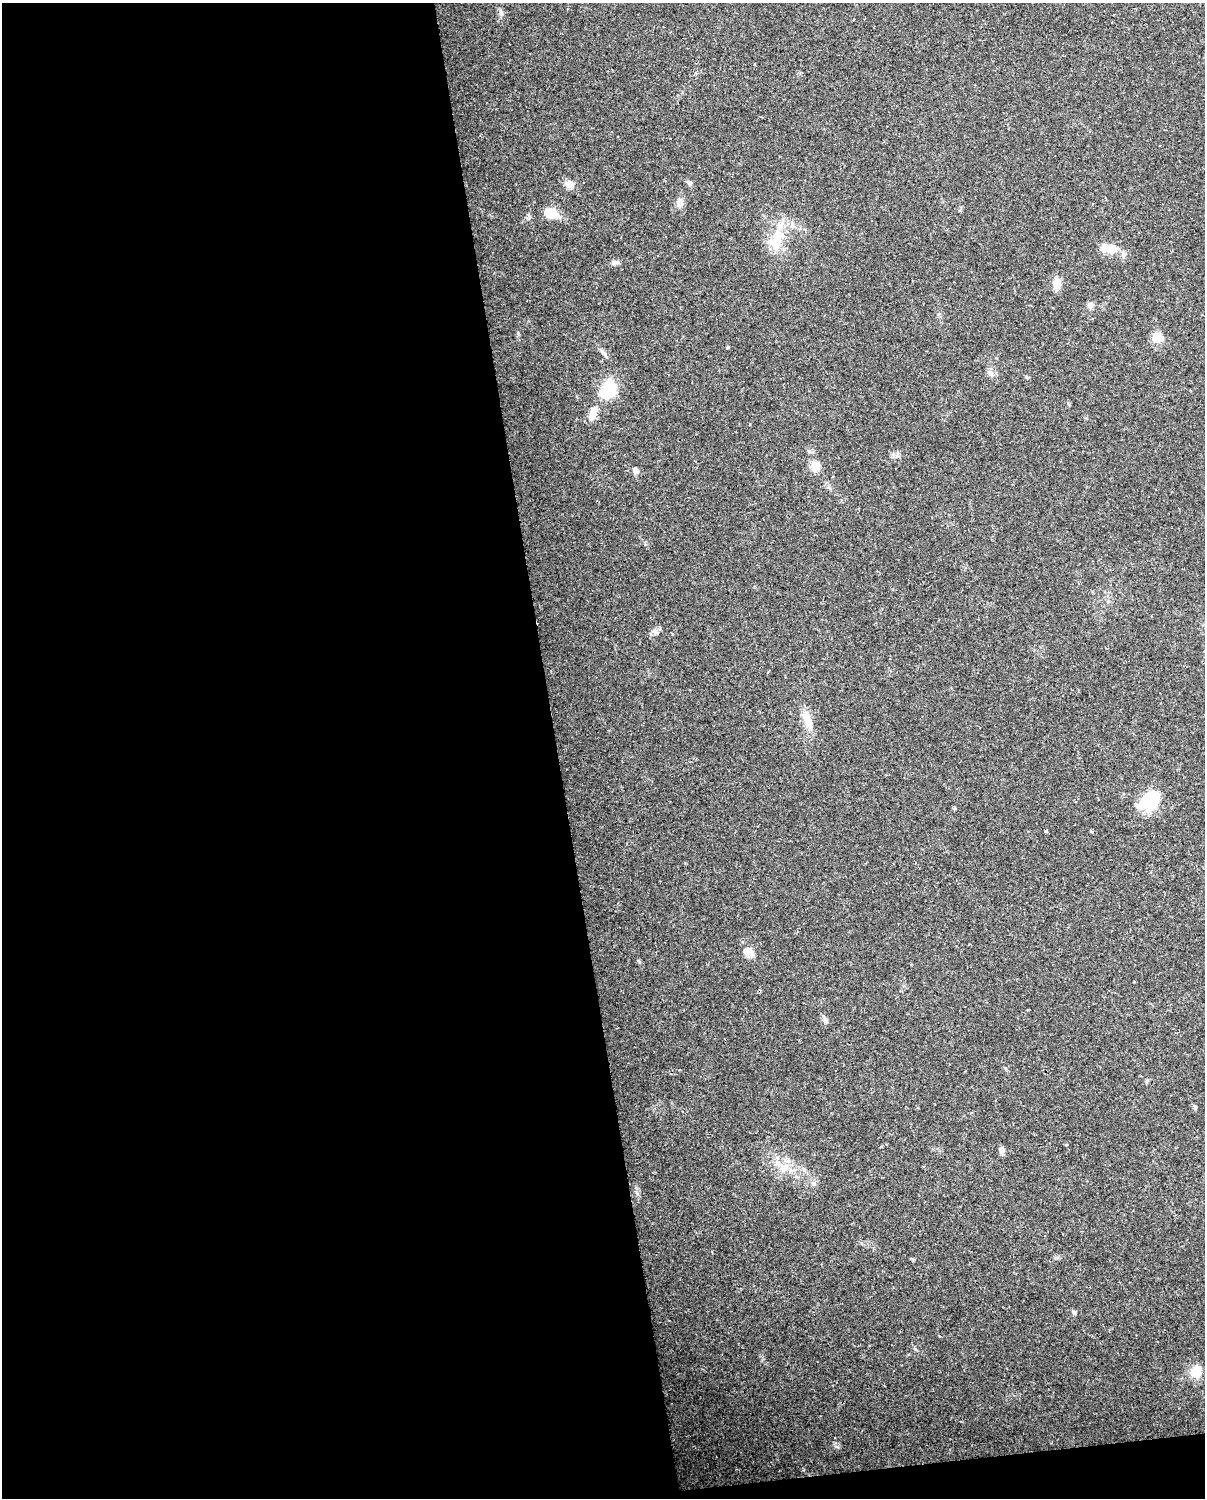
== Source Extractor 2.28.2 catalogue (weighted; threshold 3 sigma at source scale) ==
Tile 9 of 4 x 3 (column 1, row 3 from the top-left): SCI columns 1-1203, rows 28-1523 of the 4812 x 4588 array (HDU 1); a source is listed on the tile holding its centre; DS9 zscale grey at full resolution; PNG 1207 x 1500 px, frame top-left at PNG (2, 3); no overlay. Shown black and unused: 47% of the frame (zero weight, under 2 of 3 exposures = <1% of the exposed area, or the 3 px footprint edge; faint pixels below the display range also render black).
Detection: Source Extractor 2.28.2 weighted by HDU 2 'WHT'; one run over the whole footprint, this tile lists its part. Background 0.0362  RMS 0.0036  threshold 0.0163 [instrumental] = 3 sigma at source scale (4.5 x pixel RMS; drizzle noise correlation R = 1.50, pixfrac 1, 0.0396/0.0396 arcsec/px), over >= 5 px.
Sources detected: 28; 1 inside a brighter object's white glare — not listed; the other 27 listed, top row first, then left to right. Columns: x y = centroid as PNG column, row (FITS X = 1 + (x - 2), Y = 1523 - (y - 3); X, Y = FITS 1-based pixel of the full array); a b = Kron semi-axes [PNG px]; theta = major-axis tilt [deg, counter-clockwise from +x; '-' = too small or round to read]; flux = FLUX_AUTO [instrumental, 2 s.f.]
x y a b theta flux
501 11 10 3 -69 0.66
689 183 10 5 -71 0.83
569 184 11 8 -7 2.9
680 202 11 9 -50 1.8
551 213 16 10 -13 6
776 240 33 16 73 11
1106 248 16 12 -30 3.8
614 263 7 5 -44 0.75
1056 283 13 10 78 3.2
1091 305 9 7 64 1.2
1157 338 14 11 3 3.9
727 347 4 3 - 1
609 389 23 17 68 12
593 413 17 9 73 3.2
815 466 13 10 62 3.6
635 471 8 7 - 1.3
656 632 7 4 0 0.87
808 721 26 10 -68 4.7
1149 801 23 19 51 14
1046 831 3 2 - 0.5
749 952 11 9 24 3.5
1134 982 3 2 - 0.23
825 1020 8 5 -71 0.91
1002 1151 10 7 -87 1.1
785 1168 8 5 0 1.4
1074 1312 7 4 -59 0.61
1196 1372 15 13 57 5.3
Unlisted compact peaks at least as high as the median listed source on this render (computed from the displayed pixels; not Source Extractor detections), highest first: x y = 837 1447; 915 1349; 1195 1108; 528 219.